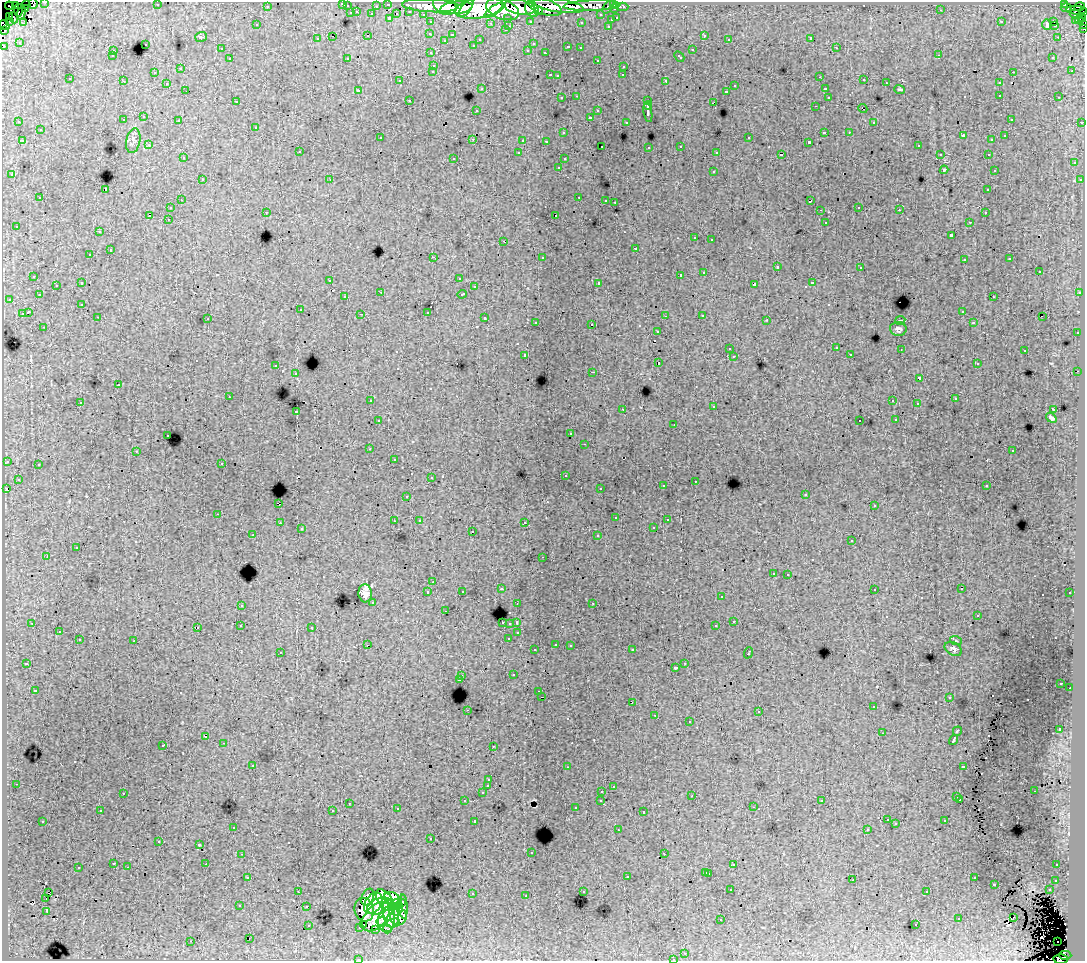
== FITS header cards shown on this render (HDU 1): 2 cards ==
NAXIS1  =                 1083
NAXIS2  =                  959

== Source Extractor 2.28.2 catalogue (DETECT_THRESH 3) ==
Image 1083 x 959 px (HDU 1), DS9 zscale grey, 1 PNG px = 1 image px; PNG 1087 x 963 px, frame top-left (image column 1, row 959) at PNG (2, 2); each listed source drawn as its Kron ellipse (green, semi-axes under 4 px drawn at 4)
Background 287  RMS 1.7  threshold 5.01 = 3 sigma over >= 5 px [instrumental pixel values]
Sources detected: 573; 4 with non-positive FLUX_AUTO (blend fragments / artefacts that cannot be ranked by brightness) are neither listed nor drawn; of the other 569, the 500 brightest by FLUX_AUTO listed and drawn (69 fainter detections omitted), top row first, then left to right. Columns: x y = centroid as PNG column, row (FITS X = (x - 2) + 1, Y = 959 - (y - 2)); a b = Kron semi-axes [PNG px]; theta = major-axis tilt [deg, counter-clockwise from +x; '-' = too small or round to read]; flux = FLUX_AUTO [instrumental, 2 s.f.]
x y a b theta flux
45 2 3 2 - 4.5e+03
342 3 3 3 - 1.9e+03
33 4 5 4 - 5.1e+03
388 4 3 3 - 9.5e+03
614 4 3 3 - 1.0e+04
1065 4 3 3 - 6.6e+03
16 5 3 2 - 8.9e+03
26 5 4 2 - 3.6e+03
157 5 3 2 - 1.3e+02
445 5 12 9 -24 3.2e+05
9 6 4 2 - 5.1e+03
267 6 3 3 - 4.0e+03
347 6 3 3 - 1.1e+03
376 6 3 2 - 2.3e+03
430 6 28 6 -3 4.3e+05
559 6 25 6 -8 3.0e+05
592 6 28 5 2 4.9e+04
608 6 8 3 58 1.3e+04
520 7 15 7 -9 4.8e+05
545 7 17 7 -18 3.7e+05
622 7 6 3 0 5.7e+03
1066 7 5 3 - 9.6e+03
1079 7 5 3 - 4.3e+03
26 8 3 2 - 9.3e+02
456 8 16 6 6 4.0e+05
466 8 10 4 53 2.1e+05
479 8 24 10 10 1.1e+06
502 9 17 10 -20 1.0e+06
532 9 8 6 -55 3.0e+05
615 9 3 3 - 1.2e+04
18 10 6 2 -87 8.5e+03
494 10 11 4 33 2.0e+05
941 10 3 2 - 1.7e+02
1076 10 10 3 -3 1.0e+04
409 11 3 2 - 1.3e+03
538 11 4 3 - 1.1e+05
357 12 3 3 - 7.7e+02
1084 12 3 2 - 6.1e+03
21 13 6 3 73 8.0e+03
351 13 3 3 - 1.5e+03
372 14 3 3 - 2.1e+03
397 14 3 2 - 5.2e+02
423 14 3 2 - 3.9e+03
601 15 3 3 - 2.5e+03
1076 15 6 3 -17 1.2e+04
10 16 2 2 - 1.8e+03
13 18 6 2 -70 2.1e+03
390 18 3 3 - 2.3e+03
508 18 3 3 - 1.9e+03
617 18 3 3 - 1.1e+03
1079 19 4 3 - 6.1e+03
1083 19 3 2 - 2.6e+03
611 20 3 3 - 1.0e+03
1076 20 3 3 - 6.9e+03
10 21 2 2 - 1.2e+03
530 21 3 3 - 2.2e+03
1054 21 3 3 - 2.0e+03
431 22 3 3 - 4.1e+03
581 22 3 3 - 2.5e+02
1001 22 3 3 - 2.0e+02
23 23 4 3 - 1.2e+02
490 23 3 3 - 2.8e+02
1047 24 5 4 - 1.2e+03
1083 24 3 2 - 1.6e+03
4 25 6 4 -41 5.2e+04
257 25 3 3 - 2.7e+02
1054 25 4 2 - 2.8e+02
509 26 3 2 - 7.5e+02
608 26 3 2 - 5.5e+02
1083 28 3 2 - 3.9e+03
505 30 3 3 - 1.1e+03
5 31 2 2 - 1.0e+03
430 34 3 3 - 2.9e+02
368 35 3 2 - 1.0e+02
452 35 3 3 - 3.4e+02
704 35 3 3 - 6.1e+02
332 36 3 2 - 8.4e+02
201 37 6 5 - 1.9e+02
1057 37 2 2 - 3.8e+02
811 38 3 3 - 1.8e+04
317 39 3 3 - 4.1e+02
480 39 3 3 - 2.7e+02
729 39 3 2 - 1.5e+02
445 40 3 2 - 1.4e+02
19 42 3 3 - 1.4e+02
145 44 3 3 - 7.6e+02
533 44 3 3 - 2.5e+02
473 45 3 3 - 3.3e+02
4 46 3 3 - 2.0e+03
568 47 3 3 - 7.8e+02
580 48 3 3 - 2.7e+02
836 48 3 2 - 4.2e+02
221 49 3 3 - 3.6e+02
528 50 3 3 - 3.7e+02
692 50 3 3 - 9.9e+02
113 51 3 3 - 4.5e+02
431 53 3 3 - 4.9e+02
545 53 4 3 - 6.6e+02
939 55 2 2 - 9.9e+01
112 56 3 3 - 2.7e+02
679 56 6 3 -43 6.3e+02
1053 57 3 3 - 3.3e+02
347 58 3 2 - 1.7e+02
230 59 3 3 - 4.9e+02
597 60 3 3 - 4.2e+02
434 65 3 3 - 6.6e+02
624 66 3 3 - 4.7e+02
181 69 3 3 - 1.2e+02
433 71 3 3 - 6.7e+02
1072 71 3 2 - 9.7e+01
1013 72 3 2 - 7.6e+02
154 73 3 3 - 2.3e+02
550 75 3 2 - 1.1e+03
623 75 3 2 - 2.9e+02
557 76 3 3 - 2.6e+02
820 77 3 2 - 2.9e+02
70 79 3 3 - 4.1e+02
864 80 3 2 - 4.0e+02
123 81 3 2 - 1.3e+02
400 81 3 3 - 3.0e+02
666 81 4 3 - 2.2e+03
167 83 3 2 - 4.1e+02
886 83 3 2 - 1.9e+02
999 83 3 3 - 6.0e+02
735 86 3 3 - 5.1e+02
482 89 3 3 - 1.0e+02
825 89 3 3 - 8.4e+02
900 89 5 3 - 1.2e+02
358 90 3 3 - 2.5e+02
186 91 3 2 - 1.9e+02
726 91 3 3 - 9.4e+02
1000 95 3 2 - 6.4e+02
577 96 3 2 - 4.7e+02
828 97 3 3 - 5.5e+02
1059 97 3 2 - 4.5e+02
562 98 3 2 - 4.2e+02
409 100 3 2 - 3.9e+02
236 101 3 2 - 1.9e+02
648 101 2 2 - 3.5e+02
713 103 4 2 - 7.8e+02
648 105 4 2 - 1.6e+03
815 106 3 2 - 2.4e+02
863 109 4 2 - 4.3e+02
476 110 3 2 - 2.6e+02
598 111 3 3 - 6.9e+02
648 112 10 3 -80 5.1e+03
144 117 3 3 - 4.0e+02
590 117 3 3 - 1.9e+03
1011 119 3 3 - 3.0e+02
123 120 3 3 - 3.5e+02
179 120 3 2 - 4.3e+02
19 122 3 3 - 2.6e+02
626 122 3 3 - 3.9e+02
874 122 3 3 - 2.6e+02
1082 122 3 3 - 1.7e+03
256 127 3 3 - 5.8e+02
40 130 3 3 - 7.1e+02
824 132 3 3 - 1.6e+03
849 132 2 2 - 3.5e+02
563 133 3 3 - 3.7e+02
963 136 4 3 - 1.1e+03
1005 136 3 3 - 3.3e+02
380 138 3 3 - 4.2e+02
749 138 3 3 - 8.0e+02
473 139 3 2 - 4.9e+02
523 140 3 3 - 1.6e+03
992 140 3 3 - 1.5e+02
22 141 3 2 - 5.9e+02
133 141 12 7 79 4.5e+02
546 141 3 3 - 3.9e+02
809 142 3 3 - 3.2e+02
149 145 3 3 - 3.0e+02
602 146 2 2 - 2.3e+02
681 146 3 3 - 4.7e+02
918 146 3 2 - 3.4e+02
649 147 3 3 - 2.6e+02
299 152 3 3 - 6.6e+02
717 152 3 3 - 2.7e+02
519 153 3 3 - 4.1e+02
781 154 4 2 - 9.9e+02
940 154 3 2 - 3.0e+02
988 154 3 2 - 4.8e+02
183 158 3 3 - 3.6e+02
454 158 3 3 - 4.2e+02
564 159 3 3 - 3.0e+02
1074 163 3 3 - 5.8e+02
559 167 3 2 - 4.4e+02
944 170 4 4 - 1.5e+02
994 170 3 3 - 2.2e+02
713 171 3 3 - 7.7e+02
12 175 3 3 - 5.3e+02
202 180 3 3 - 6.9e+02
330 180 3 2 - 1.4e+02
1080 180 3 3 - 4.8e+02
106 190 3 3 - 8.9e+03
988 190 3 3 - 4.0e+02
579 197 3 2 - 7.6e+02
40 198 3 3 - 8.6e+02
181 200 3 2 - 3.7e+02
606 200 3 2 - 2.3e+02
810 201 4 3 - 1.1e+03
615 202 3 2 - 1.8e+02
859 207 3 2 - 3.3e+02
170 208 3 3 - 5.9e+02
820 210 3 2 - 1.6e+02
899 210 3 2 - 2.5e+02
266 212 3 2 - 3.8e+02
985 213 3 2 - 2.5e+02
556 215 3 2 - 5.0e+02
149 216 3 2 - 3.0e+02
168 219 3 2 - 2.8e+02
825 222 3 3 - 1.1e+03
970 222 3 2 - 4.0e+02
16 226 3 3 - 3.3e+02
99 232 3 2 - 4.4e+02
951 235 3 3 - 2.0e+03
695 238 3 3 - 4.9e+02
711 239 3 2 - 2.9e+02
504 241 3 2 - 8.7e+02
636 248 3 3 - 1.2e+03
110 250 3 3 - 1.2e+03
90 255 3 2 - 4.1e+02
433 257 3 2 - 2.1e+03
542 257 3 3 - 6.7e+02
1010 259 3 3 - 3.6e+02
964 260 3 3 - 5.2e+02
777 267 3 3 - 1.1e+03
861 267 3 3 - 2.4e+02
704 272 3 3 - 9.6e+02
1039 272 3 3 - 1.2e+03
680 275 3 2 - 7.3e+03
34 276 3 3 - 4.8e+02
459 278 3 3 - 2.8e+02
330 280 3 2 - 3.9e+02
82 283 3 3 - 1.3e+03
599 283 3 3 - 3.2e+03
812 283 3 3 - 9.5e+02
754 284 4 3 - 1.8e+03
56 285 3 3 - 5.5e+02
474 287 3 3 - 3.7e+02
381 292 3 3 - 1.1e+02
1079 293 3 2 - 1.5e+02
462 294 5 3 - 1.1e+03
39 295 3 3 - 3.8e+02
345 297 3 3 - 5.3e+02
993 297 3 2 - 3.7e+02
9 299 3 2 - 4.0e+02
82 304 3 3 - 4.1e+02
300 310 3 3 - 5.2e+02
962 311 3 3 - 3.8e+02
28 312 4 3 - 2.8e+03
427 312 3 3 - 1.5e+03
22 313 3 2 - 5.3e+02
361 314 3 2 - 1.8e+02
702 315 3 3 - 5.3e+02
665 316 3 2 - 1.5e+02
98 317 3 2 - 4.3e+02
1042 317 2 2 - 1.6e+02
485 318 3 3 - 1.0e+03
208 319 3 2 - 1.9e+02
767 320 3 2 - 3.5e+02
900 320 5 2 - 1.1e+02
536 322 3 3 - 4.7e+02
973 323 3 3 - 3.0e+02
592 324 3 3 - 1.0e+03
44 327 3 2 - 3.7e+02
898 329 8 7 - 3.4e+02
657 331 3 3 - 4.9e+02
1077 333 3 2 - 6.1e+02
836 348 3 3 - 5.2e+02
729 349 3 3 - 1.5e+02
901 349 3 2 - 1.0e+02
1025 350 3 3 - 1.0e+03
850 354 3 2 - 3.1e+02
525 355 3 3 - 6.7e+02
734 356 3 2 - 1.5e+02
658 363 3 3 - 1.4e+03
977 364 3 3 - 2.9e+02
276 366 3 3 - 7.1e+02
1078 371 2 2 - 6.5e+02
593 372 3 2 - 9.2e+02
296 374 3 3 - 4.3e+02
919 378 4 3 - 2.9e+03
118 385 3 3 - 5.4e+02
229 397 3 2 - 2.1e+02
955 399 3 3 - 4.1e+02
370 401 3 2 - 3.8e+02
893 401 3 3 - 1.6e+02
80 402 3 2 - 4.0e+02
917 404 3 3 - 2.4e+02
714 406 3 3 - 4.8e+02
623 409 3 3 - 1.2e+02
1053 409 4 2 - 1.1e+02
296 412 3 2 - 2.1e+02
1051 418 6 3 -39 2.5e+02
896 420 3 2 - 1.0e+02
378 421 3 3 - 4.5e+02
860 421 2 2 - 1.2e+02
674 424 3 2 - 1.6e+02
571 434 3 3 - 3.3e+02
168 435 3 2 - 4.6e+02
585 444 3 2 - 2.7e+02
370 449 3 2 - 3.4e+02
136 451 3 3 - 1.2e+02
1013 451 3 3 - 3.4e+02
394 459 3 2 - 1.4e+02
7 461 3 3 - 5.2e+02
222 463 3 2 - 4.4e+02
38 465 3 3 - 4.9e+02
565 475 3 3 - 4.3e+02
431 478 3 3 - 3.3e+02
18 479 3 3 - 4.9e+02
695 481 3 2 - 2.6e+02
663 486 3 3 - 4.9e+02
986 486 3 2 - 1.8e+02
600 488 3 2 - 3.3e+02
6 489 3 3 - 4.0e+02
806 494 3 3 - 3.4e+02
407 496 3 3 - 3.0e+02
278 503 4 2 - 7.2e+02
874 506 3 3 - 3.2e+02
218 514 3 2 - 4.8e+02
616 518 3 3 - 5.5e+02
667 520 3 3 - 3.0e+02
394 521 3 2 - 1.5e+02
419 521 3 3 - 2.1e+02
525 522 3 2 - 3.8e+02
280 523 3 3 - 3.2e+02
654 527 3 3 - 3.2e+02
301 529 3 3 - 3.1e+02
472 531 3 2 - 3.9e+02
253 535 3 2 - 2.8e+02
598 536 3 3 - 7.8e+02
852 541 3 3 - 6.8e+02
76 548 3 3 - 6.4e+02
47 557 3 2 - 1.4e+03
543 557 3 2 - 2.7e+02
773 573 3 3 - 3.7e+02
788 574 3 2 - 5.3e+02
433 582 3 2 - 2.0e+02
501 589 3 3 - 5.1e+02
874 589 3 3 - 5.1e+02
961 589 3 2 - 2.4e+02
462 591 3 3 - 3.1e+02
428 592 3 3 - 1.0e+03
365 593 9 6 -85 7.8e+02
1070 593 3 3 - 3.9e+02
721 597 3 3 - 3.9e+02
373 602 3 3 - 5.0e+02
593 603 3 2 - 2.9e+02
517 604 4 3 - 1.1e+02
241 605 3 3 - 5.4e+02
445 611 3 2 - 2.3e+02
978 615 3 2 - 2.2e+02
734 621 3 3 - 1.6e+03
502 622 3 3 - 3.8e+02
32 623 3 3 - 1.0e+02
510 623 3 3 - 7.6e+02
517 623 3 3 - 2.6e+03
240 626 3 2 - 1.1e+02
716 626 3 3 - 1.3e+03
197 627 3 2 - 4.6e+02
312 627 3 3 - 5.2e+02
59 632 3 2 - 5.0e+02
518 633 3 3 - 3.9e+02
509 638 3 3 - 9.4e+02
79 640 3 3 - 1.2e+03
134 641 3 3 - 1.3e+03
956 641 6 4 -19 1.6e+02
556 644 3 3 - 3.7e+02
367 645 3 2 - 2.2e+02
570 645 3 3 - 4.2e+02
953 649 9 6 -28 4.3e+02
535 650 3 3 - 4.7e+02
632 650 3 2 - 4.5e+02
280 652 2 2 - 1.4e+02
748 653 6 3 70 1.1e+03
27 663 3 3 - 3.1e+02
685 663 3 2 - 5.4e+02
676 668 3 3 - 5.3e+02
513 675 3 3 - 5.8e+02
462 676 3 3 - 5.5e+02
459 679 3 3 - 1.2e+03
1061 683 3 3 - 2.8e+02
1070 688 2 2 - 5.3e+02
35 690 3 3 - 1.5e+02
539 692 3 3 - 4.3e+02
542 697 3 2 - 3.9e+02
949 697 3 3 - 3.7e+02
632 702 3 2 - 3.3e+02
873 707 3 3 - 3.3e+02
467 710 2 2 - 3.9e+02
759 712 4 3 - 1.8e+02
655 715 3 2 - 1.1e+02
690 722 3 3 - 6.9e+02
1060 730 4 3 - 3.5e+03
957 731 5 3 - 2.0e+03
882 733 3 2 - 1.5e+02
206 737 3 3 - 5.0e+02
954 740 6 3 61 4.1e+03
224 743 3 2 - 4.3e+02
163 745 3 3 - 7.3e+02
493 746 3 2 - 1.5e+02
253 765 3 3 - 2.9e+02
963 766 4 3 - 1.1e+03
567 767 3 2 - 2.7e+02
489 780 3 3 - 3.6e+02
16 784 3 2 - 3.1e+02
488 786 3 3 - 1.9e+03
613 787 3 3 - 3.4e+02
602 791 3 2 - 5.3e+02
1034 791 3 2 - 2.8e+02
123 793 3 2 - 2.8e+02
482 793 3 3 - 3.9e+02
692 796 3 2 - 1.8e+02
957 797 3 3 - 4.1e+02
960 799 3 2 - 3.0e+02
601 800 3 3 - 5.3e+02
465 801 3 3 - 3.9e+02
822 801 3 3 - 2.7e+02
349 803 3 2 - 3.3e+02
753 807 3 2 - 3.9e+02
576 808 3 3 - 3.6e+02
398 809 3 3 - 3.5e+02
333 810 3 2 - 1.1e+02
100 811 3 3 - 4.1e+02
644 812 3 3 - 8.2e+02
887 820 3 2 - 2.5e+02
43 821 3 3 - 3.0e+02
475 821 3 3 - 1.6e+03
945 821 3 3 - 6.3e+02
896 824 3 2 - 1.1e+02
233 827 3 3 - 3.8e+02
867 829 3 3 - 2.7e+02
618 830 2 2 - 1.7e+02
431 839 3 2 - 2.7e+02
159 841 3 3 - 4.0e+02
200 845 4 3 - 1.0e+04
531 853 3 2 - 1.2e+02
242 854 3 2 - 2.5e+02
664 854 3 2 - 4.0e+02
114 863 3 3 - 5.6e+02
206 864 2 2 - 2.0e+02
734 865 3 3 - 1.6e+03
1057 865 3 3 - 4.0e+02
128 867 3 2 - 3.1e+02
78 868 3 3 - 5.9e+02
706 872 3 3 - 8.1e+02
709 873 3 3 - 8.4e+02
627 876 3 3 - 9.8e+02
248 877 3 2 - 5.3e+02
974 878 3 3 - 5.3e+02
853 880 3 2 - 1.0e+02
1056 880 3 3 - 5.1e+02
994 884 3 3 - 1.4e+03
731 890 3 2 - 2.6e+02
1049 890 3 3 - 6.2e+02
298 891 3 2 - 1.6e+02
583 891 3 3 - 4.0e+02
927 892 3 3 - 4.5e+02
48 893 3 2 - 1.1e+02
472 894 3 3 - 1.0e+03
526 896 3 2 - 2.5e+02
368 897 9 6 64 3.7e+02
392 898 8 5 -17 3.9e+02
46 899 3 2 - 7.5e+02
385 900 12 7 -56 1.7e+03
402 902 4 3 - 2.7e+02
373 903 12 8 55 2.6e+03
396 904 7 4 28 4.0e+02
239 905 3 3 - 3.0e+02
380 906 13 7 22 2.0e+03
306 907 3 3 - 5.3e+02
403 907 12 4 -87 8.2e+02
398 909 7 4 67 1.3e+03
364 910 12 9 -75 3.2e+02
47 911 3 2 - 1.0e+02
391 914 14 7 -77 2.2e+03
376 917 17 10 48 1.8e+03
398 917 8 8 - 1.2e+03
1013 918 3 2 - 1.0e+02
721 919 3 2 - 1.8e+02
959 919 3 3 - 7.3e+02
387 920 12 8 82 9.1e+02
382 921 5 3 - 6.0e+02
393 923 7 4 14 1.6e+02
308 925 3 3 - 5.6e+02
364 925 3 2 - 1.7e+02
916 925 3 2 - 3.9e+02
360 927 3 3 - 2.3e+02
376 929 3 2 - 1.6e+02
387 929 4 2 - 2.7e+02
249 939 3 2 - 4.2e+02
191 941 2 2 - 1.1e+02
1057 941 2 2 - 4.2e+02
685 953 3 2 - 4.4e+02
1065 955 6 4 -1 4.8e+04
358 959 3 2 - 2.7e+02
673 959 3 2 - 3.2e+02
1061 959 7 5 1 5.0e+04
At the frame edge (FLAGS 8, measured only in part): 11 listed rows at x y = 45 2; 342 3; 33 4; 1084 12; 1083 24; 4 25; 1083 28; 4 46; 358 959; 673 959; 1061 959
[69 fainter detections neither listed nor drawn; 4 non-positive-flux detections neither listed nor drawn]